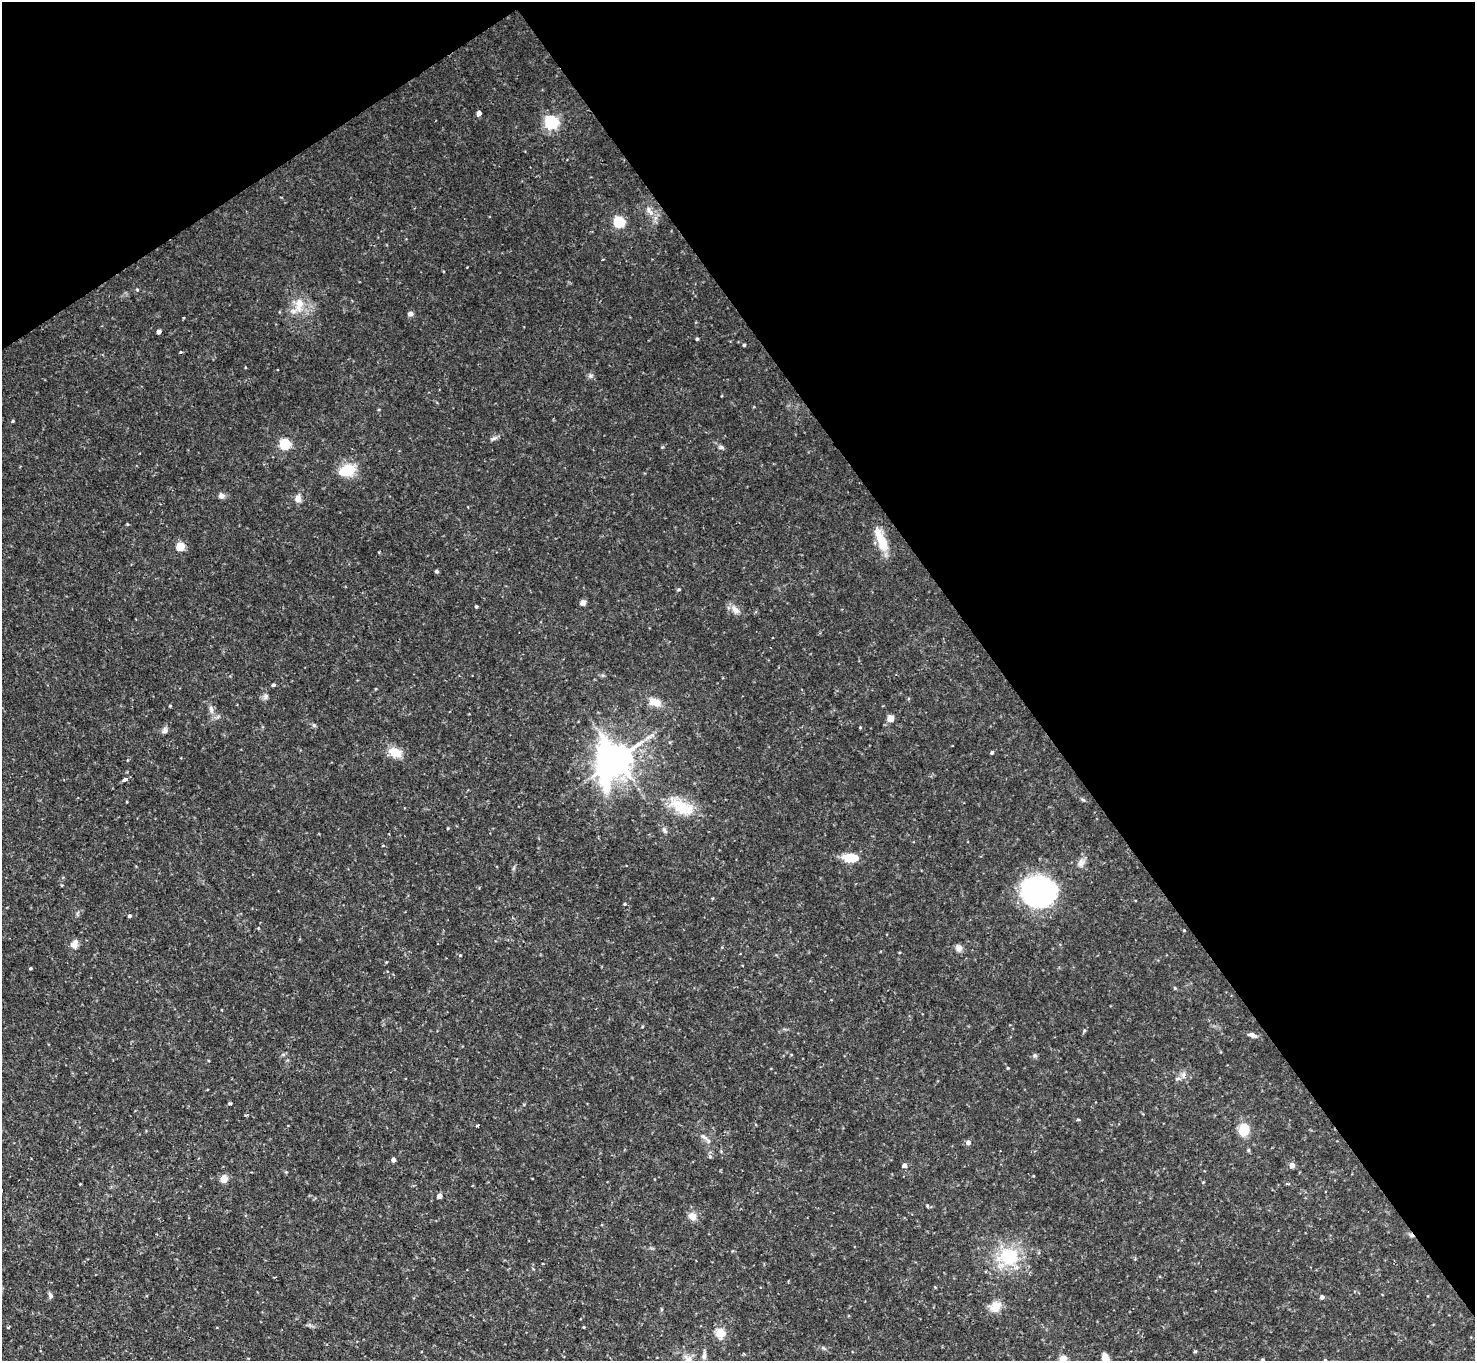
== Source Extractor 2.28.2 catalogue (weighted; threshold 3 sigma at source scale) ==
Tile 3 of 4 x 4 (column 3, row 1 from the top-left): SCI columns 3056-4528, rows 4596-5954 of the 6111 x 6115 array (HDU 1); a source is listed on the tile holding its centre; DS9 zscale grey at full resolution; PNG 1477 x 1363 px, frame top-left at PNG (2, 2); no overlay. Shown black and unused: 36% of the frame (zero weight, under 2 of 3 exposures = <1% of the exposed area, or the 3 px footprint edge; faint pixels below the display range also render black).
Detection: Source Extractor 2.28.2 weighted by HDU 2 'WHT'; one run over the whole footprint, this tile lists its part. Background 0.0889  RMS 0.0077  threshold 0.0348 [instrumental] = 3 sigma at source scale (4.5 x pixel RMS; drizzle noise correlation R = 1.50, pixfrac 1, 0.05/0.05 arcsec/px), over >= 5 px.
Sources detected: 86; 1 inside a brighter object's white glare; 1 cosmic-ray / hot-pixel residue — not listed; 1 inside a brighter listed object's ellipse — not listed separately; the other 83 listed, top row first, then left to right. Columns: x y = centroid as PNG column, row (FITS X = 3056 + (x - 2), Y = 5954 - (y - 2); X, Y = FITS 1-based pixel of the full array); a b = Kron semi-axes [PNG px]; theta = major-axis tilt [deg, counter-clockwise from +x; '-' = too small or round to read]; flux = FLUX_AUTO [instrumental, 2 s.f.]
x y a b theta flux
479 113 4 4 - 6.1
551 122 6 6 - 160
649 211 17 7 -56 5.6
619 222 5 5 - 85
137 289 5 3 - 0.72
299 304 23 10 83 12
410 314 6 5 - 2.7
159 332 4 4 - 3.4
697 339 4 3 - 0.99
744 345 3 3 - 1.1
180 352 4 3 - 0.72
13 421 4 3 - 0.82
494 438 9 4 19 1.7
285 444 5 5 - 69
721 447 7 5 -16 1.7
347 470 7 6 - 48
221 496 7 7 - 3
298 498 8 7 - 5
881 540 28 11 -66 17
180 547 5 5 - 30
437 571 4 4 - 1.4
679 589 5 4 - 1.1
583 603 6 5 - 2.9
476 606 4 3 - 0.95
735 609 15 7 -44 4.5
274 685 4 4 - 1.5
265 696 8 5 83 2.1
655 702 14 9 -20 8.1
170 706 4 3 - 0.67
211 709 12 6 -78 3.6
890 718 5 4 - 14
314 725 6 5 - 1.2
860 727 3 3 - 0.68
165 730 9 7 82 2.5
395 752 18 11 -25 11
992 752 4 3 - 1.3
617 759 14 11 49 1300
124 780 5 3 - 3.8
681 806 40 17 -29 26
664 830 7 5 -58 2
851 858 17 9 -3 15
1081 862 10 8 31 3.9
1037 893 30 27 54 160
625 904 4 3 - 0.86
130 916 4 4 - 1.5
74 944 11 9 67 4.8
959 948 9 8 - 3.5
460 955 4 3 - 1.2
31 968 3 3 - 0.91
1175 988 4 4 - 0.7
1084 1031 5 4 - 1
1252 1035 12 5 -22 3
1035 1055 6 5 - 1.3
1008 1068 4 3 - 0.65
1183 1075 8 6 56 2.8
229 1103 4 3 - 1.3
1078 1119 5 3 - 0.72
477 1126 3 3 - 2
1244 1130 10 8 77 21
703 1137 13 5 -32 3
968 1142 5 5 - 3.7
393 1160 4 4 - 3
1292 1165 4 4 - 6.3
904 1166 4 4 - 4.3
286 1172 4 4 - 0.74
224 1179 5 4 - 20
1203 1182 3 3 - 0.75
440 1196 4 4 - 5.3
692 1216 12 10 -50 5.4
1009 1256 13 12 - 41
50 1295 8 5 -71 2
1322 1297 4 4 - 2.4
995 1307 13 12 - 9.6
8 1327 3 3 - 1.5
584 1327 3 3 - 0.66
720 1333 12 11 - 8.5
1195 1351 5 3 - 0.76
704 1356 10 6 82 3
1105 1358 11 6 -62 8.5
1063 1359 5 4 - 17
1262 1359 4 3 - 0.7
688 1360 13 10 -55 6.9
1325 1360 4 3 - 0.71
Isophote crosses this tile's border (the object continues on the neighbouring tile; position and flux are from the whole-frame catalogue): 4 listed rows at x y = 1105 1358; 1063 1359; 688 1360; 1325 1360
Unlisted compact peaks at least as high as the median listed source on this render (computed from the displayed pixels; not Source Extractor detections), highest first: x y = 591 376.